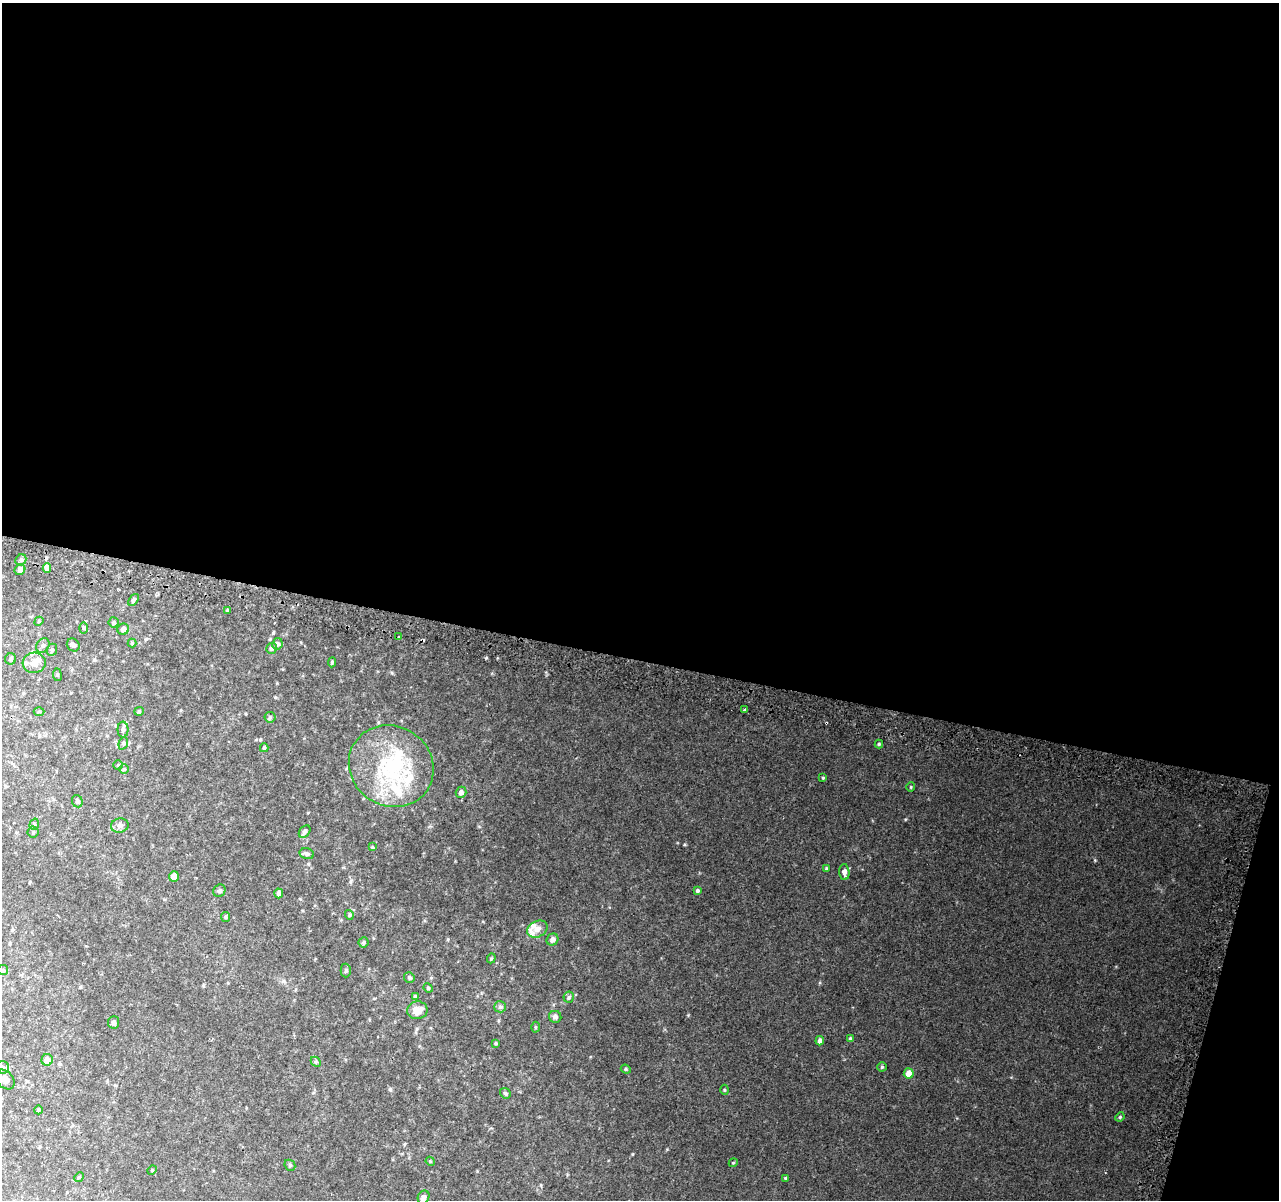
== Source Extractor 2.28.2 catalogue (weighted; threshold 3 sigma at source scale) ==
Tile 4 of 4 x 4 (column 4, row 1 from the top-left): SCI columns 3876-5152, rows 3863-5060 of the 5195 x 5393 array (HDU 1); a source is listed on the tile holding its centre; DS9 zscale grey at full resolution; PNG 1281 x 1202 px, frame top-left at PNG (2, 3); each listed source drawn as its Kron ellipse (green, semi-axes under 4 px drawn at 4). Shown black and unused: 57% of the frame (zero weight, under 2 of 3 exposures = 3% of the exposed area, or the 3 px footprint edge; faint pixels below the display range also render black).
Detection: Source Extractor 2.28.2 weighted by HDU 2 'WHT'; one run over the whole footprint, this tile lists its part. Background 0.0639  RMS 0.0082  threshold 0.0369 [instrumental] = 3 sigma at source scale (4.5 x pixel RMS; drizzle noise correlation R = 1.50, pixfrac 1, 0.0396/0.0396 arcsec/px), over >= 5 px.
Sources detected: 94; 2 inside a brighter object's white glare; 1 cosmic-ray / hot-pixel residue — neither listed nor drawn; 6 inside a brighter listed object's ellipse — not listed separately; the other 85 listed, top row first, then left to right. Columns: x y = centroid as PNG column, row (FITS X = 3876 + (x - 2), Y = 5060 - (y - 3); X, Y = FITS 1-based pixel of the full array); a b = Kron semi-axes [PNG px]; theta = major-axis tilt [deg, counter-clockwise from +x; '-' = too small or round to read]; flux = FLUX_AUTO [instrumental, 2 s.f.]
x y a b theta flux
21 560 6 5 - 1.6
47 568 4 4 - 4.9
20 570 6 5 - 2.8
134 600 7 3 53 1.3
227 610 3 3 - 0.86
39 621 5 3 - 0.73
114 622 5 5 - 1.4
84 628 5 3 - 0.85
123 629 6 5 - 3.3
399 637 3 3 - 9
132 643 4 4 - 0.72
277 644 6 5 - 2.3
43 645 8 6 56 2.1
73 645 7 6 - 2.2
271 648 5 5 - 1.6
52 650 6 5 - 1.4
11 659 6 5 - 1.4
332 662 5 4 - 0.97
34 663 11 10 - 6.9
57 675 6 3 -81 0.83
745 710 3 2 - 1.3
39 711 5 3 - 0.78
139 711 5 4 - 0.84
270 717 5 5 - 1
123 730 8 5 90 2
123 743 6 4 69 1.3
879 744 4 4 - 0.99
264 748 4 4 - 0.89
118 765 4 4 - 0.82
391 766 43 40 -34 72
124 769 5 5 - 0.97
823 778 3 3 - 0.81
911 787 4 4 - 0.78
461 792 6 5 - 3.7
77 801 6 5 - 1.5
34 824 6 4 72 1.1
120 825 9 7 11 2.4
33 832 5 5 - 1.2
305 832 7 5 50 2
372 847 4 4 - 0.66
307 854 7 5 -15 2
826 869 4 3 - 1.2
844 872 8 5 -86 3.9
174 876 5 5 - 6.4
697 890 4 4 - 1.4
219 891 6 6 - 1.6
279 893 5 4 - 2.5
349 915 5 4 - 1
226 917 5 4 - 0.91
537 929 11 8 26 4.8
552 939 6 5 - 3.2
363 942 5 5 - 1.3
491 958 5 4 - 0.97
3 970 5 5 - 1.1
346 970 7 5 88 1.3
409 977 5 5 - 1.4
428 988 5 4 - 0.93
415 996 4 4 - 0.98
569 997 5 5 - 1.4
500 1007 6 5 - 1.4
417 1010 10 9 - 8.5
555 1017 6 6 - 2.3
114 1022 6 5 - 1.8
535 1027 5 3 - 0.78
850 1039 4 4 - 1.2
820 1041 5 4 - 2.5
496 1043 4 3 - 0.86
47 1060 6 5 - 5.6
316 1062 6 4 -45 1
3 1067 6 6 - 1.9
882 1067 4 4 - 1
626 1069 5 4 - 1
909 1073 5 5 - 7.4
5 1079 11 8 -47 4.6
724 1090 5 3 - 0.81
505 1093 6 5 - 1.3
38 1110 4 3 - 0.7
1120 1117 5 4 - 0.87
430 1161 5 3 - 0.66
733 1163 4 3 - 0.66
290 1165 6 5 - 1
152 1170 5 4 - 0.83
79 1177 5 4 - 0.87
785 1178 3 3 - 2
424 1197 7 5 63 2
Isophote crosses this tile's border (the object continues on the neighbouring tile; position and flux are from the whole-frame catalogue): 2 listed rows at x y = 3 1067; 5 1079
Unlisted compact peaks at least as high as the median listed source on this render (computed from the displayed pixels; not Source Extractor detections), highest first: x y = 486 658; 905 819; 685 844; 632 1154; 688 1015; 392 673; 667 1149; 1011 1077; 390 1089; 820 983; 448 939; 590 1057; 541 1185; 957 1118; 479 826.